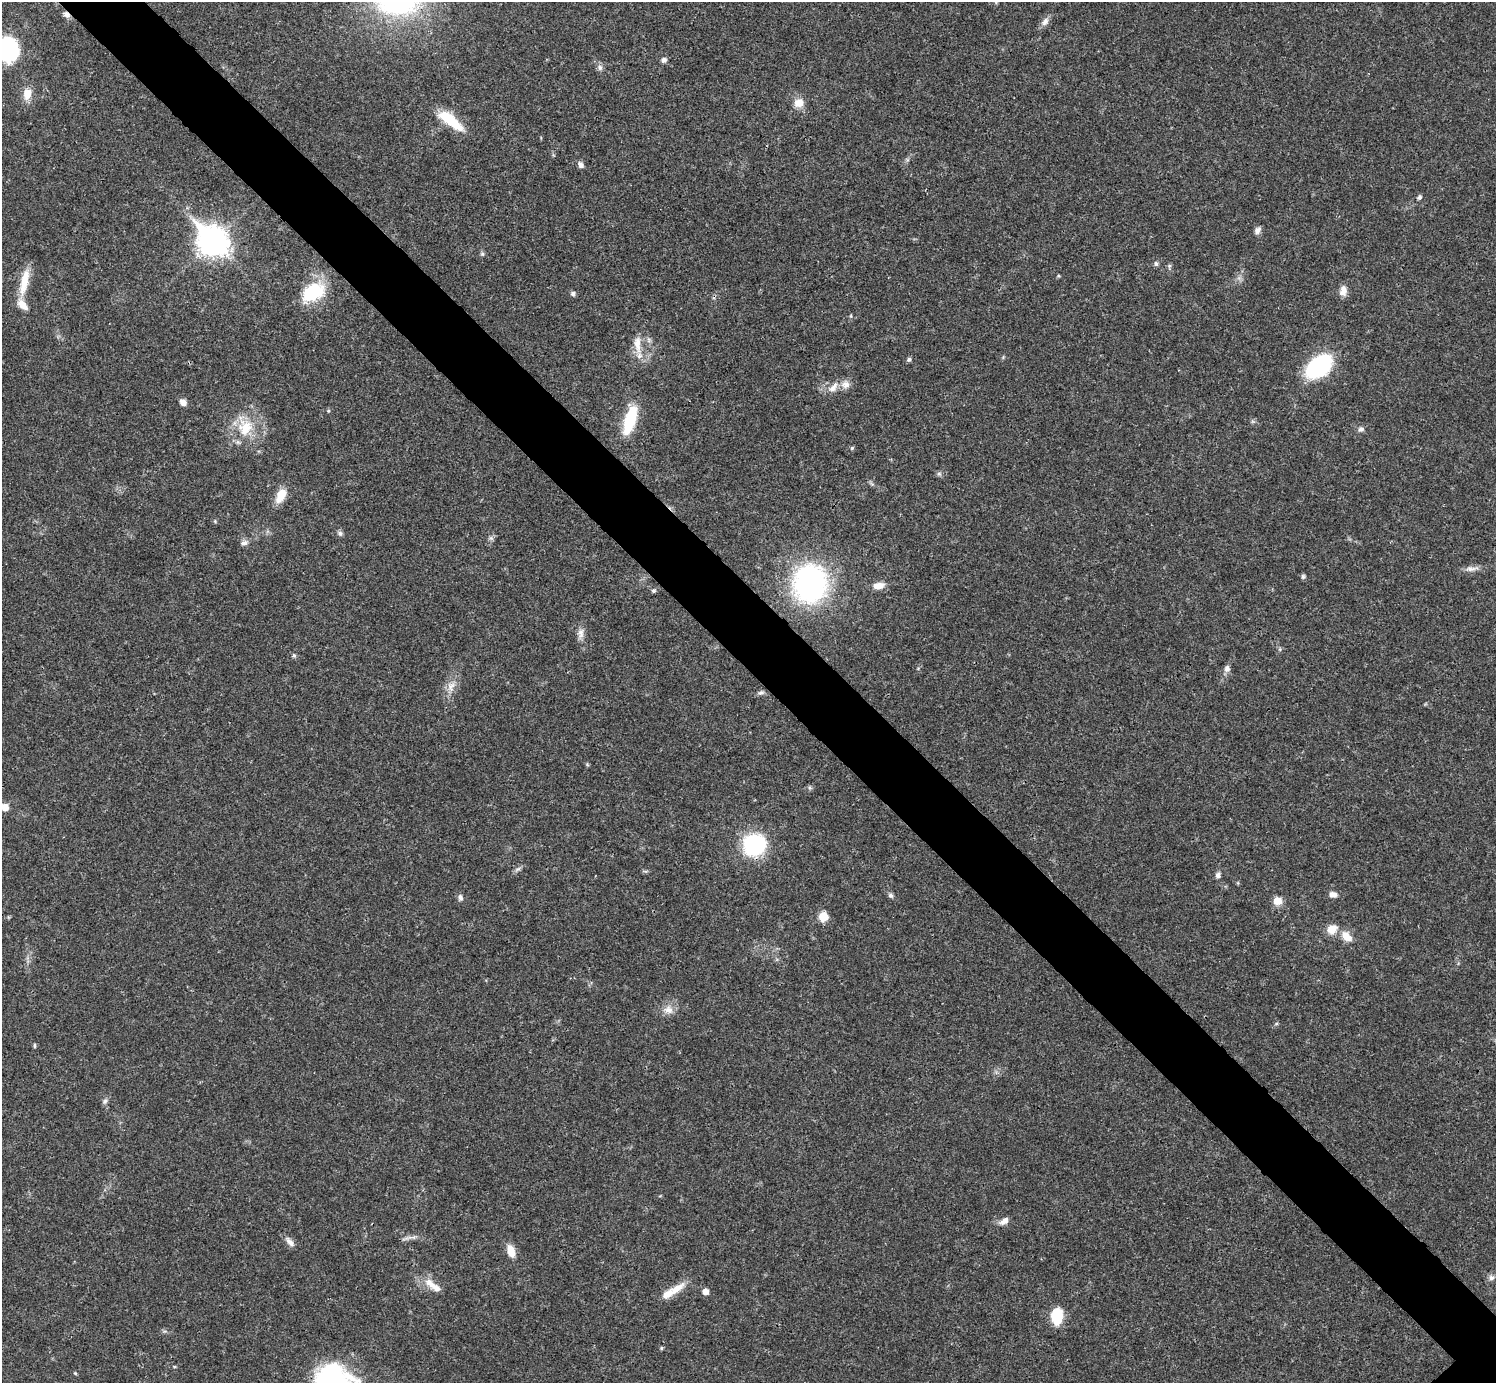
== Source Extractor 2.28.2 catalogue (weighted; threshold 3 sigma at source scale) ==
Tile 11 of 4 x 4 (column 3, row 3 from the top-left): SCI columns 2991-4484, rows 1540-2920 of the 5982 x 5981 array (HDU 1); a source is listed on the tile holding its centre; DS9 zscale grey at full resolution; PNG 1498 x 1385 px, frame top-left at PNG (2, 2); no overlay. Shown black and unused: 6% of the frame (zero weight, under 3 of 4 exposures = <1% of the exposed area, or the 3 px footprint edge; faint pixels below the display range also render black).
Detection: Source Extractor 2.28.2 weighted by HDU 2 'WHT'; one run over the whole footprint, this tile lists its part. Background 0.0208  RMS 0.0022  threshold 0.0101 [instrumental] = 3 sigma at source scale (4.5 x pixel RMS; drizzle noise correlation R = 1.50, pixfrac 1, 0.05/0.05 arcsec/px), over >= 5 px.
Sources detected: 73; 3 inside a brighter listed object's ellipse — not listed separately; the other 70 listed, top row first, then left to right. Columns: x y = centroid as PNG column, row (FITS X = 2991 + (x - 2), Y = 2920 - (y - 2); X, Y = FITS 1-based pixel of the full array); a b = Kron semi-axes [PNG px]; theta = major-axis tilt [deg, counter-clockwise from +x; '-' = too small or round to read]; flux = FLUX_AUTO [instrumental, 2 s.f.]
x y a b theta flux
66 15 9 6 -41 0.99
1045 22 12 8 55 1.2
8 50 17 14 -72 36
664 60 6 6 - 0.76
600 68 9 7 -61 0.74
27 94 15 10 85 2.6
798 103 11 11 - 2.4
451 120 35 11 -38 7.4
580 165 8 6 -55 0.89
1419 197 7 5 71 0.45
1257 231 10 7 58 0.9
213 241 13 10 -45 250
482 254 6 5 - 0.4
1156 264 6 6 - 0.52
24 282 37 9 78 4.5
1343 291 13 8 83 1.7
313 292 28 18 33 11
573 294 6 6 - 0.54
637 344 25 9 -85 3.1
909 359 5 5 - 0.55
1319 366 33 20 42 18
845 384 13 10 3 1.7
833 387 19 8 54 1.9
183 402 8 6 -33 1.2
328 411 5 3 - 0.23
630 420 35 12 72 9
245 428 24 20 83 7.6
1361 429 8 7 - 0.71
852 448 5 4 - 0.3
939 474 7 4 -18 0.41
281 496 20 10 63 3.2
340 533 7 5 -68 0.54
491 538 6 5 - 0.46
244 543 10 7 13 0.87
1471 569 20 6 6 1.4
1303 576 7 5 75 0.39
810 584 30 26 81 58
879 585 14 8 9 2
654 591 6 5 - 0.41
581 633 14 7 89 1.3
1280 649 6 3 72 0.28
294 655 6 5 - 0.36
1227 668 10 8 78 0.88
451 686 15 10 68 2.1
761 693 10 6 16 0.63
5 807 6 6 - 2.5
754 845 18 16 28 25
518 869 8 4 36 0.54
1218 875 8 6 77 0.69
891 895 7 6 - 0.54
1333 895 10 7 -1 1.2
460 897 10 6 -78 0.67
1277 901 9 8 - 2.3
823 917 11 11 - 2.6
1332 929 13 10 31 2.7
1347 936 16 10 -46 2.5
668 1010 14 10 -2 1.9
34 1046 6 4 85 0.3
105 1101 8 6 72 0.61
1004 1221 12 7 33 1.3
413 1237 7 4 -18 0.5
290 1242 14 6 -50 1.3
511 1251 14 8 -72 2.8
1491 1278 7 7 - 0.74
430 1283 23 10 -45 2.7
677 1289 25 9 37 3.1
705 1291 6 6 - 1.2
1057 1316 18 13 90 5.6
662 1348 6 4 90 0.25
75 1373 5 4 - 0.22
Overlapping masked pixels (flux is a lower limit): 1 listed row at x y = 66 15
Isophote crosses this tile's border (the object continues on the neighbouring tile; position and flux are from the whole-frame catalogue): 2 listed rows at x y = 8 50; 5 807